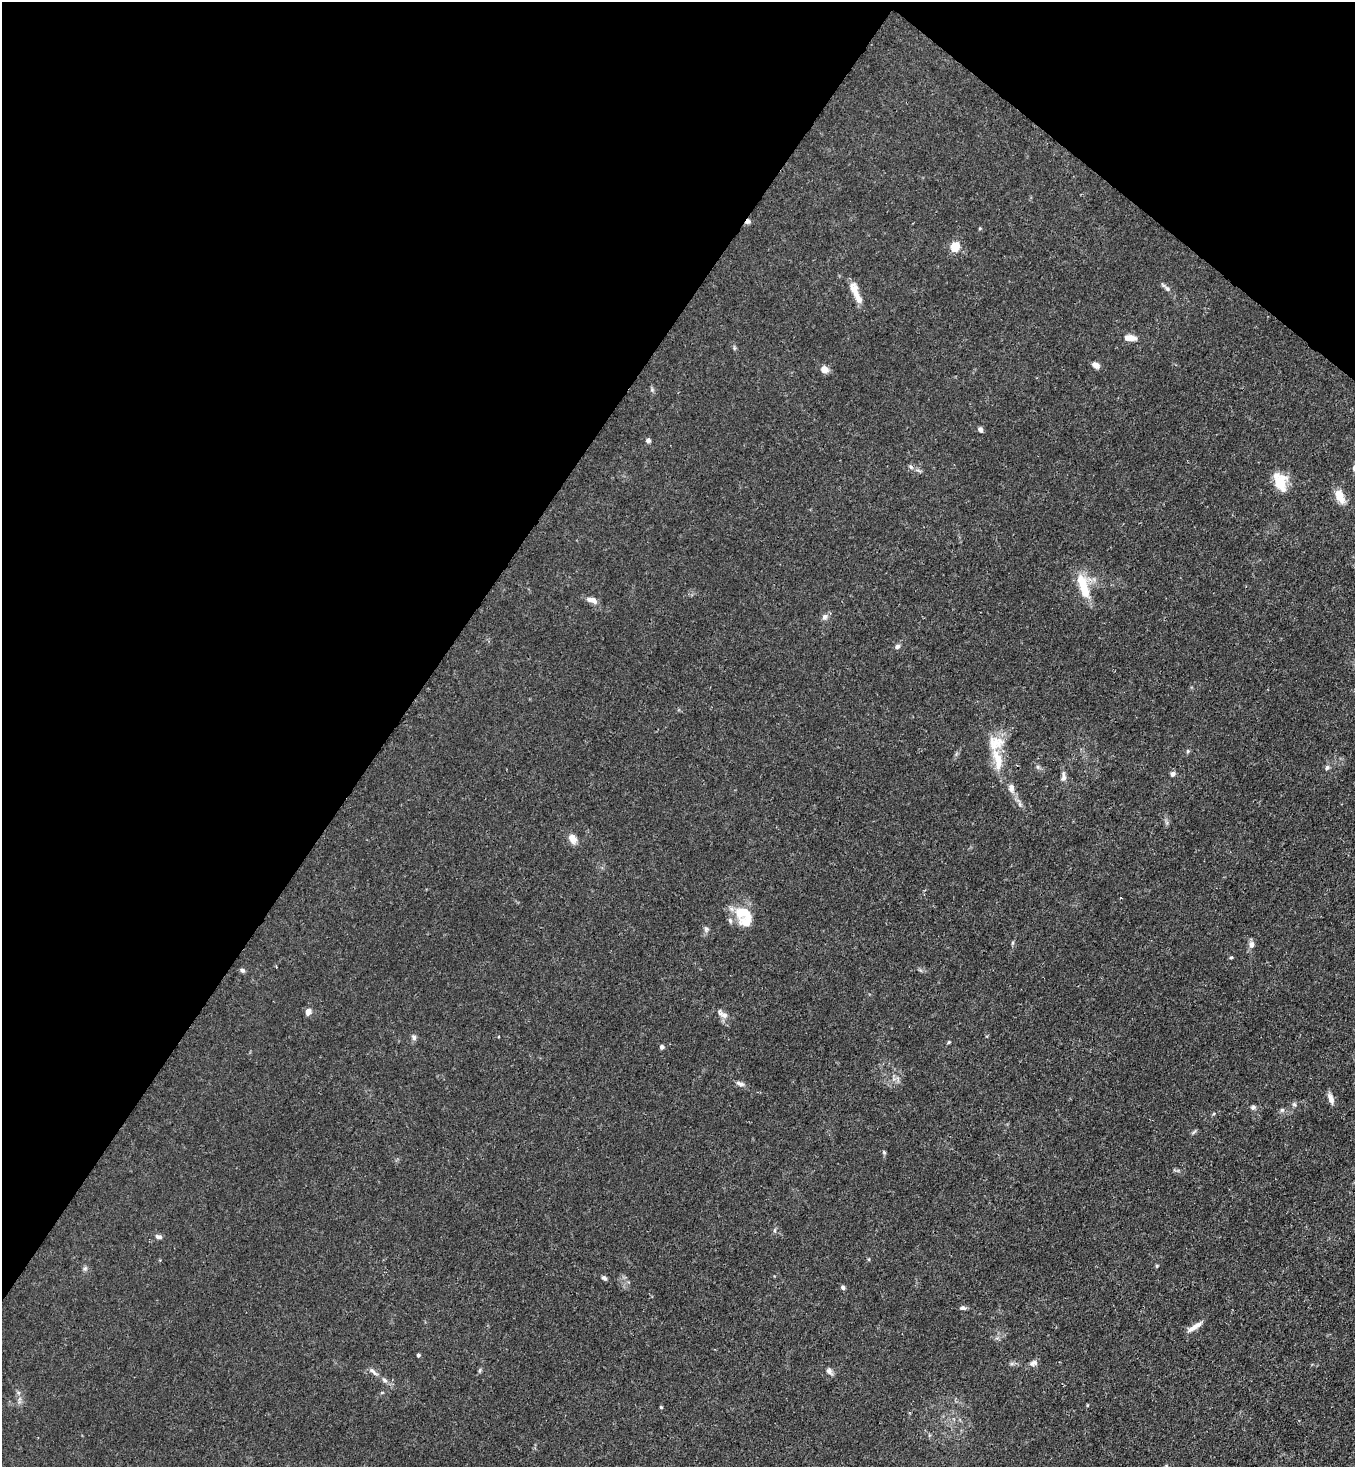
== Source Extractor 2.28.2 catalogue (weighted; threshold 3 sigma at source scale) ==
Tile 2 of 4 x 4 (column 2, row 1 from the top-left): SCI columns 1717-3069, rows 4455-5919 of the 6000 x 5977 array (HDU 1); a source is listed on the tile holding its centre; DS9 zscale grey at full resolution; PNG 1357 x 1469 px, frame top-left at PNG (2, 2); no overlay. Shown black and unused: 34% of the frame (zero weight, under 3 of 4 exposures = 7% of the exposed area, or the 3 px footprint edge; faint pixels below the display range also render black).
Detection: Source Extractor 2.28.2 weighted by HDU 2 'WHT'; one run over the whole footprint, this tile lists its part. Background 0.0193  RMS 0.0026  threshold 0.0116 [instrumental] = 3 sigma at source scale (4.5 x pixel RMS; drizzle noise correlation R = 1.50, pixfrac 1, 0.05/0.05 arcsec/px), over >= 5 px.
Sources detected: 58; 4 inside a brighter listed object's ellipse — not listed separately; the other 54 listed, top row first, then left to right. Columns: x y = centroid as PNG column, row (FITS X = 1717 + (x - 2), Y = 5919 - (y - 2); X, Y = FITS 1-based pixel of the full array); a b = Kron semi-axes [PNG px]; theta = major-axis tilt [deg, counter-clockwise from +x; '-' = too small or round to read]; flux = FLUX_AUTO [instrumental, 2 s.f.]
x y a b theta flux
748 221 7 5 61 0.72
955 247 5 5 - 13
1167 289 9 6 -41 0.79
856 293 29 7 -67 3.4
1130 338 14 7 -5 2.2
1096 365 9 6 -30 1.4
824 369 7 6 - 2.6
980 429 6 5 - 0.79
648 440 6 5 - 0.61
911 467 7 5 -47 0.57
1280 482 21 13 -71 6.5
1340 496 19 10 -66 3.3
1083 586 33 10 -73 7.7
591 600 14 6 -15 1.7
824 617 8 7 - 0.89
897 646 7 6 - 0.67
1188 751 5 5 - 0.37
998 760 29 11 -78 6
1038 767 7 4 -71 0.45
1327 768 8 5 59 0.61
1172 774 7 6 - 0.71
1064 777 14 6 89 1.1
1011 788 11 7 -78 1.5
572 839 12 8 -62 2.1
743 912 22 18 -18 6.9
706 929 7 7 - 0.65
1012 943 6 4 71 0.31
1252 945 9 7 87 1.2
1231 958 5 3 - 0.29
242 970 7 5 -41 0.55
308 1012 7 6 - 1.4
724 1015 11 8 -9 1.3
414 1037 8 6 -65 0.71
949 1042 5 4 - 0.28
662 1047 5 5 - 0.62
740 1084 13 5 -20 0.93
1331 1099 15 6 -71 1.4
1294 1104 6 5 - 0.49
1253 1107 7 6 - 0.55
1282 1110 6 5 - 0.48
1194 1132 7 4 52 0.41
884 1152 6 4 -47 0.36
158 1237 9 5 -13 0.82
85 1268 6 6 - 0.53
604 1278 7 5 -42 0.6
843 1287 5 4 - 0.6
963 1308 8 5 -4 0.66
1194 1327 20 5 33 1.9
418 1355 4 3 - 0.54
1033 1363 11 7 27 0.99
829 1371 10 7 -46 0.93
374 1372 17 5 -42 1.1
1087 1405 5 3 - 0.22
661 1407 4 3 - 0.28
Overlapping masked pixels (flux is a lower limit): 1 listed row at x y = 748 221